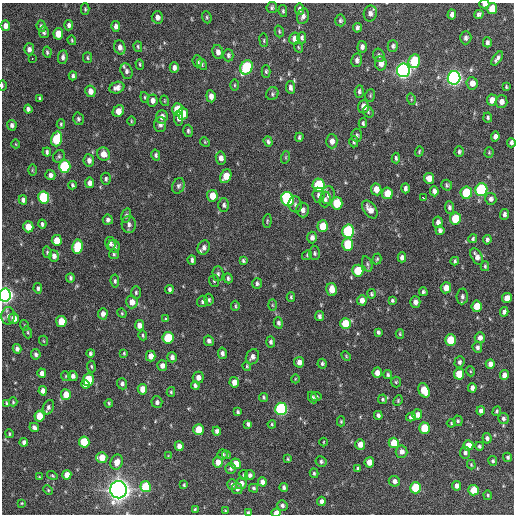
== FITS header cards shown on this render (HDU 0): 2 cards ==
NAXIS1  =                  512 / Axis length
NAXIS2  =                  512 / Axis length

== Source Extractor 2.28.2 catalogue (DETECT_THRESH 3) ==
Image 512 x 512 px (HDU 0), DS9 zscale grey, 1 PNG px = 1 image px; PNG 516 x 516 px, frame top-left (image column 1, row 512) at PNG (2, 3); each listed source drawn as its Kron ellipse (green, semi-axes under 4 px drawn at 4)
Background 1000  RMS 32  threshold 96.6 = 3 sigma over >= 5 px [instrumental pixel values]
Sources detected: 346; all 346 listed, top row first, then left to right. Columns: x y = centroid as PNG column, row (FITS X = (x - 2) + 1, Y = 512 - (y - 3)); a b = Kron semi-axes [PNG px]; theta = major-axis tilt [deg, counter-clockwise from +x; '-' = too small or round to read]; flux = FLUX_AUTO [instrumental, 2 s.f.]
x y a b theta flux
484 4 5 4 - 8.3e+03
272 8 5 5 - 3.9e+03
85 9 6 4 -89 3.1e+03
300 9 6 4 -83 6.9e+03
492 9 6 5 - 4.6e+04
283 11 6 4 -81 3.5e+03
370 13 8 6 77 9.0e+03
479 14 5 4 - 5.2e+03
452 15 5 4 - 1.0e+04
303 16 8 5 78 8.1e+03
157 17 6 5 - 1.1e+04
207 17 6 4 -71 2.9e+03
340 20 6 5 - 4.4e+03
69 25 5 4 - 6.1e+03
5 26 5 5 - 1.2e+04
41 26 6 4 -83 4.9e+03
116 26 5 4 - 8.0e+03
357 28 5 4 - 5.1e+03
279 31 6 4 -75 3.0e+03
44 32 6 5 - 5.2e+03
58 34 6 5 - 3.2e+04
302 38 6 4 -90 4.9e+03
466 38 6 5 - 6.4e+03
295 39 6 5 - 1.5e+04
72 40 5 3 - 2.4e+03
264 40 7 3 -82 2.5e+03
487 42 5 4 - 5.7e+03
393 46 6 5 - 5.1e+03
120 47 7 5 -70 1.1e+04
138 47 5 4 - 3.1e+03
298 47 5 3 - 2.1e+03
362 47 6 4 84 8.0e+03
29 49 6 5 - 8.5e+03
47 52 6 4 -80 3.5e+03
218 52 7 5 -79 1.0e+04
228 55 6 5 - 5.1e+03
379 55 7 5 -64 5.3e+03
63 57 7 4 82 6.5e+03
87 58 5 4 - 3.1e+03
32 59 2 2 - 2.1e+03
497 59 8 3 54 7.3e+03
357 60 7 5 78 7.6e+03
197 61 6 5 - 5.3e+03
414 61 7 6 - 1.2e+05
381 63 7 5 -83 1.6e+04
140 64 5 4 - 2.8e+03
202 64 6 4 -59 3.0e+03
174 67 5 4 - 8.9e+03
246 67 7 6 - 1.9e+05
403 70 7 6 - 8.2e+05
127 71 8 6 -75 7.0e+03
266 71 6 4 -90 3.5e+03
73 76 4 4 - 4.8e+03
454 78 7 6 - 7.9e+05
472 83 6 5 - 1.5e+04
2 85 5 3 - 2.4e+03
235 85 6 4 90 2.8e+03
290 87 6 4 -82 7.8e+03
506 87 3 3 - 2.7e+03
117 88 7 5 20 1.1e+04
90 91 6 5 - 1.6e+04
359 91 6 4 86 4.4e+03
272 94 6 6 - 4.5e+03
370 95 6 5 - 2.9e+03
211 96 6 4 -84 1.1e+04
145 97 5 4 - 2.9e+03
40 98 3 3 - 2.9e+03
411 99 5 3 - 2.3e+03
152 100 6 5 - 1.0e+04
492 100 5 5 - 2.1e+04
165 101 5 3 - 1.8e+03
501 102 6 6 - 1.3e+04
363 106 6 5 - 1.7e+04
28 109 4 4 - 5.9e+03
177 109 6 5 - 5.3e+04
118 111 6 5 - 2.2e+04
368 112 6 5 - 3.0e+03
183 114 6 5 - 3.7e+04
162 117 7 6 - 1.2e+04
488 117 5 4 - 3.7e+03
178 118 7 4 -84 6.3e+03
78 119 6 5 - 4.2e+03
131 121 5 3 - 2.1e+03
363 123 5 4 - 4.1e+03
61 124 5 4 - 3.1e+03
160 124 7 6 - 8.2e+03
12 125 5 4 - 6.7e+03
188 131 6 4 -75 4.5e+03
357 135 6 5 - 4.1e+03
495 136 5 4 - 9.4e+03
299 137 4 3 - 3.7e+03
57 139 7 5 74 1.1e+05
332 141 7 5 -88 1.1e+04
205 142 5 4 - 2.5e+03
268 142 5 4 - 4.8e+03
354 142 6 4 88 4.2e+03
511 143 5 4 - 5.0e+03
16 144 4 3 - 1.7e+03
419 151 5 3 - 2.4e+03
459 151 5 4 - 4.0e+03
47 152 4 4 - 5.3e+03
489 152 5 4 - 2.6e+03
104 154 7 6 - 1.8e+04
156 155 5 4 - 4.6e+03
59 156 7 5 58 4.0e+03
286 157 6 4 72 2.9e+03
221 158 6 5 - 1.1e+04
396 158 5 3 - 3.7e+03
89 160 6 5 - 8.1e+03
65 166 6 5 - 1.7e+05
32 170 5 3 - 2.2e+03
50 175 5 5 - 7.8e+03
226 176 7 5 64 3.0e+04
429 178 5 5 - 1.8e+04
106 179 6 5 - 4.7e+03
90 183 5 4 - 1.0e+04
72 185 4 3 - 3.6e+03
319 185 6 6 - 1.6e+05
447 185 5 5 - 4.0e+03
178 186 8 6 68 5.6e+03
405 188 5 4 - 6.3e+03
376 189 6 5 - 2.0e+04
481 190 6 6 - 2.4e+05
434 191 5 4 - 7.6e+03
387 193 6 5 - 3.9e+04
466 193 6 5 - 9.8e+04
318 195 7 6 - 7.9e+03
328 195 9 6 80 8.2e+03
212 196 6 5 - 3.2e+04
44 197 6 5 - 1.4e+05
423 197 3 2 - 4.0e+03
287 199 7 6 - 2.3e+05
491 199 6 5 - 7.4e+03
23 200 4 4 - 6.4e+03
325 200 8 5 85 5.9e+03
337 203 6 5 - 6.5e+04
295 204 8 6 -82 6.4e+03
224 205 7 5 -89 5.1e+03
449 207 6 4 -83 6.0e+03
370 209 10 6 -53 1.7e+04
303 210 7 6 - 9.1e+03
504 214 5 4 - 6.3e+03
126 215 7 4 75 4.5e+03
455 219 6 5 - 6.8e+04
108 220 5 5 - 5.5e+03
267 221 7 2 85 2.4e+03
438 222 5 5 - 8.5e+03
42 224 4 3 - 4.5e+03
129 224 8 7 - 8.0e+03
323 226 6 5 - 4.2e+04
28 227 5 5 - 3.1e+04
440 230 4 4 - 6.5e+03
348 231 7 6 - 2.5e+05
312 238 6 5 - 8.6e+03
473 239 4 4 - 3.6e+03
57 240 5 5 - 3.0e+04
487 240 4 4 - 5.2e+03
110 244 7 5 -81 6.2e+03
348 244 6 5 - 1.0e+05
114 246 6 5 - 6.7e+03
78 247 7 5 80 1.0e+05
204 247 7 6 - 8.8e+03
47 252 6 4 -77 3.5e+03
314 253 7 5 90 4.3e+03
114 254 5 5 - 3.2e+03
307 255 5 4 - 2.5e+03
54 256 5 5 - 8.8e+03
477 256 9 5 -60 1.1e+04
402 257 5 4 - 7.8e+03
377 259 5 4 - 3.6e+03
192 260 5 4 - 5.2e+03
243 261 4 3 - 3.6e+03
455 261 4 3 - 3.6e+03
367 264 8 5 -70 4.0e+03
485 266 5 4 - 3.4e+03
358 271 6 5 - 7.3e+04
218 274 7 5 -89 5.1e+03
70 278 4 3 - 4.0e+03
228 278 5 4 - 4.6e+03
115 281 6 4 -82 4.1e+03
214 281 6 5 - 3.2e+03
257 283 5 5 - 4.6e+03
38 288 5 4 - 4.6e+03
446 288 5 5 - 1.8e+04
169 289 4 3 - 5.2e+03
332 289 6 5 - 2.0e+04
423 292 4 3 - 4.4e+03
136 293 6 5 - 3.8e+03
371 294 5 4 - 3.4e+03
5 295 6 5 - 8.4e+05
462 296 8 5 85 5.9e+03
291 297 4 3 - 3.0e+03
507 298 5 5 - 2.1e+04
209 300 6 4 -83 3.9e+03
362 300 5 5 - 1.1e+04
392 300 4 4 - 3.6e+03
202 301 6 5 - 4.5e+03
132 302 6 5 - 1.9e+04
415 302 5 5 - 9.8e+03
272 305 6 4 -89 2.4e+03
235 306 5 3 - 2.8e+03
477 306 5 5 - 3.6e+04
504 312 4 4 - 7.4e+03
122 313 5 4 - 2.4e+03
103 314 6 4 86 1.1e+04
8 316 9 6 85 9.9e+03
320 316 5 4 - 6.4e+03
14 318 5 5 - 2.0e+04
166 319 4 3 - 2.6e+03
61 321 5 5 - 4.2e+04
278 323 5 4 - 5.1e+03
345 323 5 5 - 4.8e+04
24 325 5 3 - 2.1e+03
139 325 5 4 - 1.4e+04
28 332 6 4 -72 2.7e+03
378 332 4 3 - 4.4e+03
400 334 5 4 - 2.8e+03
143 335 5 3 - 3.1e+03
168 338 6 5 - 8.0e+04
480 338 5 5 - 1.0e+04
450 340 5 5 - 6.2e+04
44 341 5 3 - 1.9e+03
209 341 5 4 - 6.3e+03
271 342 5 4 - 4.6e+03
477 347 5 5 - 5.8e+03
17 349 5 4 - 6.5e+03
90 353 4 3 - 4.6e+03
124 353 4 4 - 2.5e+03
222 353 6 4 -80 7.0e+03
36 354 5 5 - 5.8e+03
151 356 5 5 - 1.7e+04
346 356 5 3 - 2.2e+03
172 357 5 5 - 7.3e+03
252 357 8 6 62 9.1e+03
299 362 5 5 - 1.1e+04
459 362 6 5 - 5.6e+03
322 364 5 4 - 4.0e+03
490 364 5 4 - 1.3e+04
91 366 6 3 -83 2.6e+03
162 366 5 5 - 1.0e+04
247 366 5 3 - 2.5e+03
470 371 5 3 - 2.0e+03
42 373 5 4 - 9.7e+03
377 373 5 4 - 1.4e+04
459 374 5 5 - 5.2e+04
388 375 4 3 - 3.8e+03
504 375 5 4 - 1.4e+04
66 376 5 4 - 2.8e+03
73 376 5 4 - 7.2e+03
198 377 6 5 - 1.2e+04
295 379 4 3 - 1.7e+03
88 380 6 5 - 8.5e+04
234 382 5 4 - 1.6e+04
396 382 5 5 - 2.9e+03
85 384 4 4 - 2.2e+04
122 384 6 5 - 5.5e+03
195 385 4 4 - 6.1e+03
472 388 5 4 - 8.5e+03
142 389 5 5 - 2.4e+04
424 390 7 5 -65 4.8e+04
43 391 5 4 - 1.3e+04
171 392 5 4 - 3.2e+03
66 395 5 5 - 2.7e+04
263 397 4 4 - 3.2e+03
313 397 6 4 -64 3.7e+03
316 397 5 4 - 4.8e+03
382 399 5 4 - 3.1e+03
398 401 5 4 - 2.6e+03
13 402 4 3 - 2.5e+03
157 402 6 5 - 6.6e+03
7 403 4 3 - 2.7e+03
109 403 4 3 - 3.0e+03
48 407 7 5 66 7.1e+03
281 409 6 6 - 3.4e+05
481 411 4 4 - 7.2e+03
497 411 5 4 - 3.5e+03
238 412 4 3 - 3.8e+03
378 415 4 4 - 5.7e+03
417 415 5 5 - 1.1e+04
39 416 5 5 - 4.6e+04
411 417 5 4 - 5.0e+03
503 419 5 5 - 5.5e+03
341 421 5 4 - 2.6e+03
458 421 5 4 - 2.9e+03
451 423 4 4 - 2.5e+03
248 424 4 4 - 6.0e+03
272 424 4 3 - 2.7e+03
34 427 5 4 - 6.5e+03
424 428 5 5 - 7.1e+04
198 430 5 5 - 5.2e+04
217 431 4 4 - 7.2e+03
9 434 4 3 - 2.4e+03
487 438 5 4 - 7.0e+03
24 442 4 4 - 7.3e+03
84 442 5 5 - 8.2e+04
323 442 4 3 - 1.7e+03
394 443 5 5 - 4.5e+04
360 444 5 5 - 1.9e+04
468 445 5 5 - 2.7e+04
179 446 5 4 - 1.2e+04
479 446 4 4 - 4.0e+03
402 452 6 6 - 1.1e+04
465 453 6 5 - 5.8e+03
222 454 5 5 - 4.6e+03
227 455 4 4 - 3.5e+03
168 456 4 4 - 1.7e+03
102 457 5 5 - 2.8e+04
508 457 5 4 - 4.2e+03
288 459 4 3 - 2.2e+03
321 461 5 5 - 4.2e+03
493 461 5 4 - 3.7e+03
117 462 8 6 71 1.9e+04
218 462 5 5 - 2.1e+04
369 462 5 4 - 2.1e+04
236 464 5 5 - 4.0e+04
471 465 5 3 - 2.4e+03
231 468 5 5 - 5.0e+03
358 469 4 3 - 5.0e+03
314 473 5 3 - 3.1e+03
67 475 5 4 - 2.1e+04
244 475 5 4 - 3.0e+03
250 475 5 5 - 6.6e+03
52 476 5 4 - 2.6e+03
39 477 4 3 - 2.3e+03
394 481 5 5 - 8.7e+03
262 482 4 4 - 9.4e+03
241 483 6 5 - 1.2e+04
184 485 3 3 - 2.8e+03
232 485 5 5 - 5.2e+03
457 486 4 4 - 1.0e+04
146 487 5 5 - 8.5e+04
284 487 4 4 - 5.9e+03
253 488 4 4 - 3.5e+03
415 488 5 5 - 9.6e+04
237 489 5 5 - 6.7e+03
48 490 5 3 - 2.2e+03
118 490 8 8 - 1.8e+06
474 490 5 5 - 4.8e+04
488 495 5 4 - 3.1e+03
321 501 4 4 - 8.4e+03
22 503 4 3 - 2.1e+03
282 505 5 5 - 5.5e+03
195 509 3 2 - 2.3e+03
225 510 4 2 - 1.6e+03
248 513 4 3 - 5.2e+03
276 513 4 4 - 1.9e+04
At the frame edge (FLAGS 8, measured only in part): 7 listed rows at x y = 484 4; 2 85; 511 143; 5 295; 118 490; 248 513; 276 513